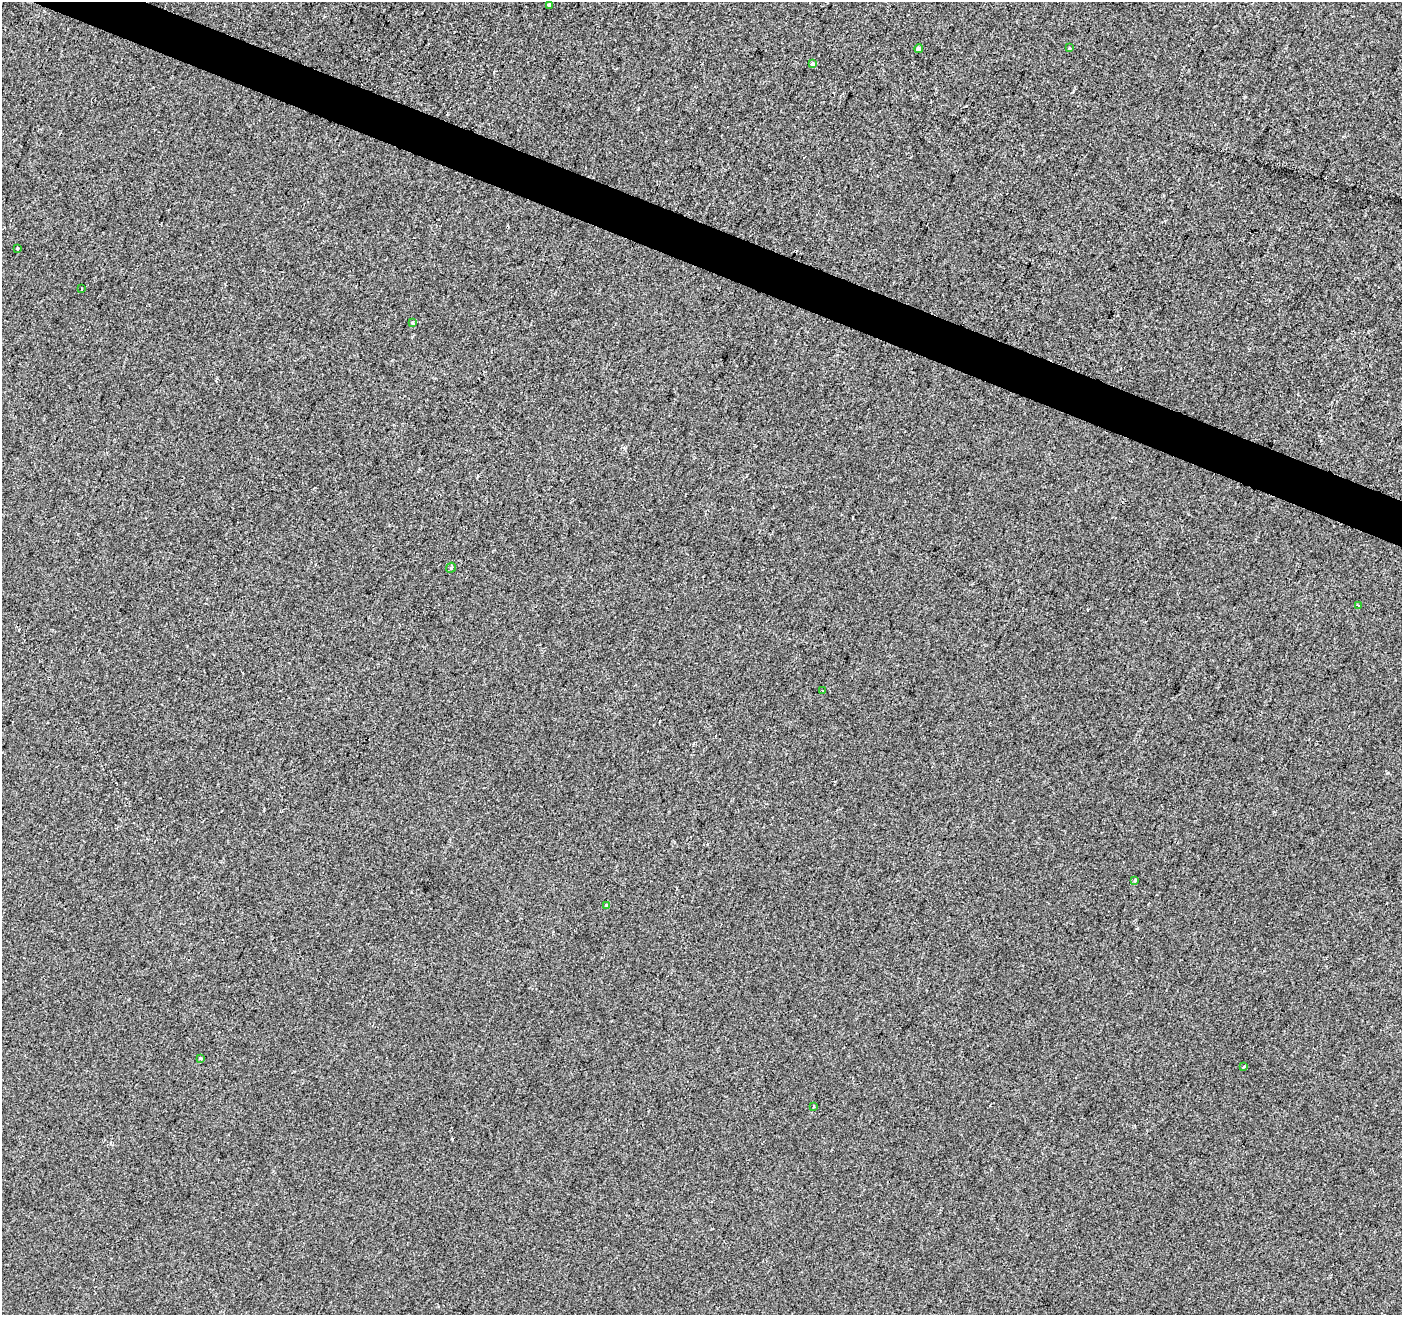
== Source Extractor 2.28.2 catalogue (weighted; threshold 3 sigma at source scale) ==
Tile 11 of 4 x 4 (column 3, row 3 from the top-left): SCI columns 2801-4200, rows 1521-2833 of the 5607 x 5732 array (HDU 1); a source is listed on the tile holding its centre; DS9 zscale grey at full resolution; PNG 1404 x 1317 px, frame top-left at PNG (2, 2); each listed source drawn as its Kron ellipse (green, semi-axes under 4 px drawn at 4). Shown black and unused: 3% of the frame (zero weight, under 2 of 3 exposures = <1% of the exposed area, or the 3 px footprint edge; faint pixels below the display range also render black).
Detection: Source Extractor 2.28.2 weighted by HDU 2 'WHT'; one run over the whole footprint, this tile lists its part. Background 1.08e-04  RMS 0.0042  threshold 0.0188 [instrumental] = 3 sigma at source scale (4.5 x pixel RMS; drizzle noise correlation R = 1.50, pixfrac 1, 0.0396/0.0396 arcsec/px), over >= 5 px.
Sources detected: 18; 3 cosmic-ray / hot-pixel residue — neither listed nor drawn; the other 15 listed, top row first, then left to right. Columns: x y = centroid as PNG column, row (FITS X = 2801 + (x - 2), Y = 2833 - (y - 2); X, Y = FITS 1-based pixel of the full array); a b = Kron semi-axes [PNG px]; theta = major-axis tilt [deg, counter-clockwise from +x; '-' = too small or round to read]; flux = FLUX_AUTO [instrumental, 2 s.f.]
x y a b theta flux
549 5 4 3 - 2.8
1070 48 4 3 - 0.36
919 49 4 4 - 3.3
813 64 3 3 - 8.7
17 248 3 3 - 0.39
82 289 3 2 - 0.86
413 323 3 3 - 0.9
451 568 5 4 - 0.66
1359 606 3 3 - 0.59
823 691 3 2 - 0.34
1135 880 4 3 - 1.3
606 905 3 3 - 0.56
201 1058 4 3 - 0.93
1244 1066 4 4 - 0.45
814 1106 4 2 - 0.36